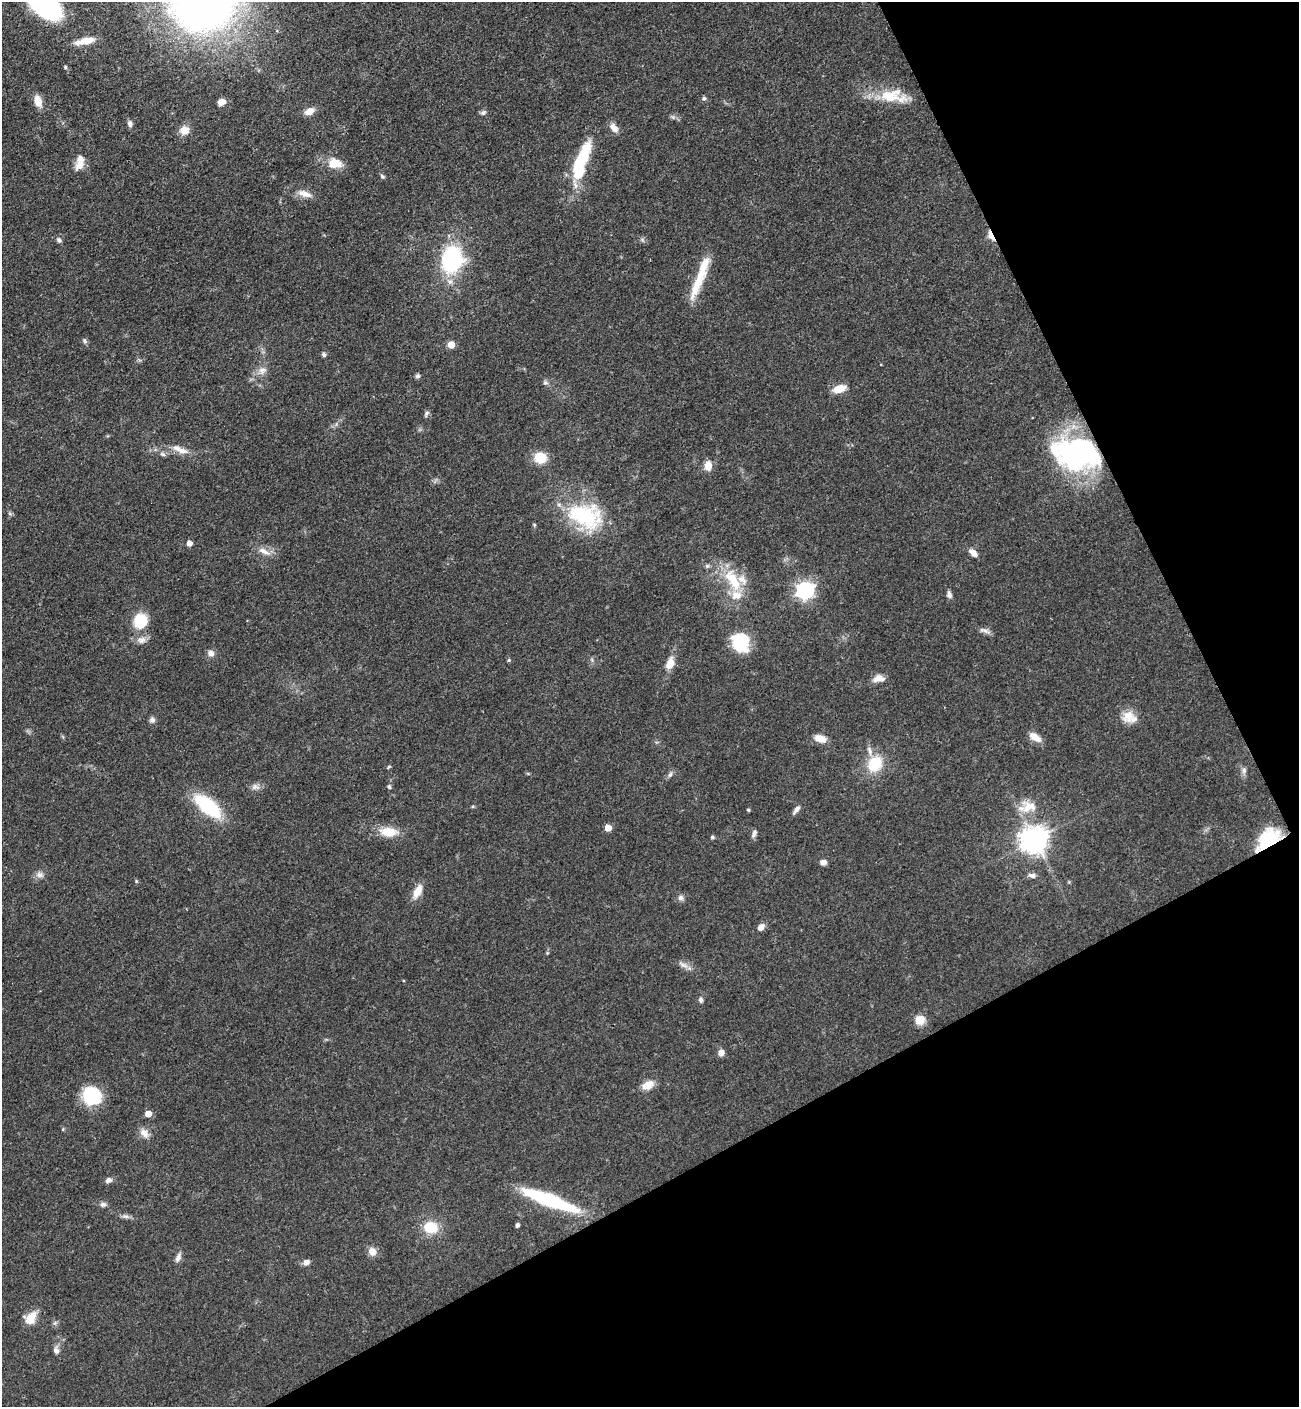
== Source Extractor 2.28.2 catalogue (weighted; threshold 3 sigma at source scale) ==
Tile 12 of 4 x 4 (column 4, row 3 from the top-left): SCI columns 4269-5565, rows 1506-2910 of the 5807 x 5820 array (HDU 1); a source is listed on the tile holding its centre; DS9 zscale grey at full resolution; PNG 1301 x 1409 px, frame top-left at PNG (2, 2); no overlay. Shown black and unused: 26% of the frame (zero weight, under 3 of 4 exposures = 9% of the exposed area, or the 3 px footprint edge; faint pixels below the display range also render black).
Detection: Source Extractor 2.28.2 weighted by HDU 2 'WHT'; one run over the whole footprint, this tile lists its part. Background 0.0416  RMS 0.0055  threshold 0.025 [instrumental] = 3 sigma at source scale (4.5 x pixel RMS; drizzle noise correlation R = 1.50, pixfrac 1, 0.05/0.05 arcsec/px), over >= 5 px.
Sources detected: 106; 5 inside a brighter object's white glare — not listed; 6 inside a brighter listed object's ellipse — not listed separately; the other 95 listed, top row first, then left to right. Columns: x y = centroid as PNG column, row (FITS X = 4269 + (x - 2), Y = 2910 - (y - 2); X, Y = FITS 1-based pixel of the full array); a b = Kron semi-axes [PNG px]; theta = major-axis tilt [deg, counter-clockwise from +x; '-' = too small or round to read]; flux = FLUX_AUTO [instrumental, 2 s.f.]
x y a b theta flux
44 3 25 14 -42 180
85 41 24 7 10 8.4
65 67 5 4 - 0.65
893 96 39 17 -6 18
704 98 5 5 - 1.3
38 101 12 8 -72 6.8
221 102 8 7 - 3.5
309 111 11 8 22 4.9
483 113 7 6 - 1.4
673 117 5 5 - 1.1
130 124 8 6 -76 1.8
614 128 12 8 -52 4
184 130 12 10 16 4.9
581 159 44 12 63 30
335 163 20 13 -5 8.8
80 165 15 11 55 5
382 176 7 5 -39 1
305 194 19 8 -19 4.9
991 236 10 5 -63 6.7
59 240 7 6 - 1.5
452 259 20 16 75 70
702 271 53 11 71 16
85 341 7 6 - 1.3
451 345 5 5 - 9.6
324 355 5 5 - 1.2
262 370 12 10 26 3.8
418 376 6 5 - 1.2
545 383 7 6 - 1.3
840 389 14 8 16 7.5
426 413 8 5 61 1.3
182 451 16 8 -10 4.7
162 454 9 5 -26 1.4
1077 455 50 32 -9 95
540 458 10 9 - 14
708 466 10 7 89 6
585 516 44 27 -15 49
189 543 4 4 - 3.5
264 551 18 7 -28 4.3
973 553 12 7 -41 3.2
707 566 6 5 - 1
733 580 34 14 -58 19
805 590 7 7 - 190
949 594 8 6 -78 1.8
140 621 12 10 66 23
984 630 18 4 -22 2.2
141 640 12 10 9 3.5
740 641 25 17 -73 22
211 653 9 8 - 2.6
509 660 5 4 - 0.75
670 663 13 8 71 6.4
879 678 14 8 1 4.6
1128 716 18 15 64 7.7
152 720 8 7 - 1.7
1035 737 16 8 -34 5.4
820 739 12 7 -19 6.4
875 764 13 11 59 22
1244 770 10 6 82 1.9
670 774 8 5 62 1.4
255 787 13 7 -11 2.6
389 787 6 5 - 0.98
208 806 30 13 -40 38
1029 807 23 17 -7 12
797 809 11 6 48 2.1
748 810 4 4 - 0.64
608 828 5 5 - 7.9
388 832 20 10 -4 11
754 834 12 6 65 1.7
712 837 5 4 - 0.83
1034 840 8 8 - 690
1267 843 26 15 34 30
823 862 8 6 -4 2.4
40 875 10 8 0 2.5
1032 875 10 6 -12 2.1
417 891 20 9 62 6.1
681 898 8 7 - 1.9
761 927 10 7 48 2.8
683 965 16 5 -28 2.7
701 1000 7 5 88 1.3
920 1020 12 11 - 5.9
721 1053 8 7 - 2.9
648 1085 13 8 27 6.9
92 1094 23 15 -9 21
148 1114 4 4 - 8
144 1133 15 9 -50 3.8
108 1180 9 6 14 2
549 1200 50 10 -21 65
103 1204 8 6 12 1.7
126 1216 9 4 -8 1.6
517 1225 4 3 - 1.5
431 1227 17 13 -10 14
372 1251 9 8 - 5
178 1258 12 6 64 2.4
306 1262 7 6 - 2.7
30 1318 16 12 50 7.9
56 1351 9 7 -69 2.3
Overlapping masked pixels (flux is a lower limit): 3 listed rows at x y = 991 236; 1077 455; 1267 843
Isophote crosses this tile's border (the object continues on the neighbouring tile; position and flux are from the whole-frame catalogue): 1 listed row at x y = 44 3